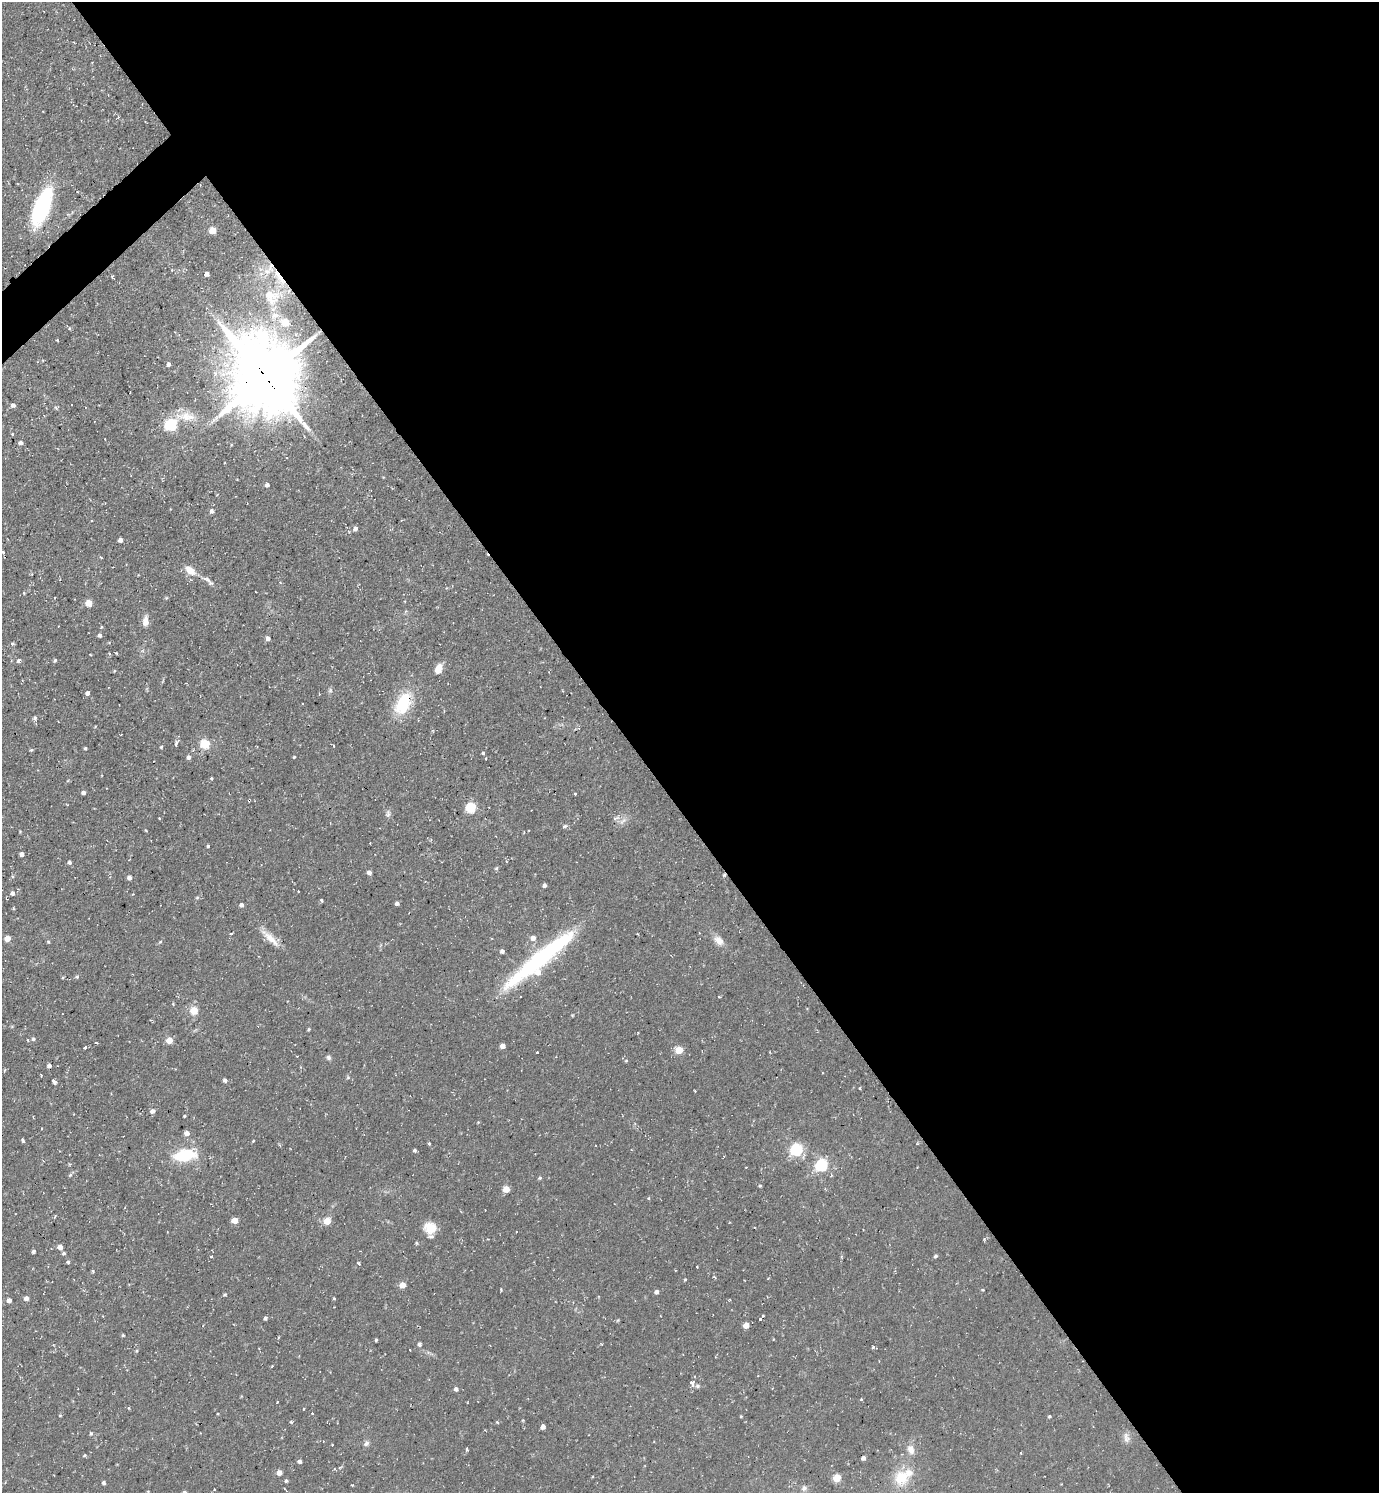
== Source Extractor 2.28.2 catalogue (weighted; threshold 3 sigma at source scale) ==
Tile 8 of 4 x 4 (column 4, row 2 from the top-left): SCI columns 4286-5662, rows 2981-4471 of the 5960 x 5963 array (HDU 1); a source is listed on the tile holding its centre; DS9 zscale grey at full resolution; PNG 1381 x 1495 px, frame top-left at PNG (2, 2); no overlay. Shown black and unused: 55% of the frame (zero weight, under 2 of 3 exposures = <1% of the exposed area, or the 3 px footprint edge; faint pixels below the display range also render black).
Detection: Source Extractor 2.28.2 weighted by HDU 2 'WHT'; one run over the whole footprint, this tile lists its part. Background 0.0712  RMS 0.0071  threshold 0.0321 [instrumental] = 3 sigma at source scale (4.5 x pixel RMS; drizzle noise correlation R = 1.50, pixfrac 1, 0.05/0.05 arcsec/px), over >= 5 px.
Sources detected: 201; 5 cosmic-ray / hot-pixel residue — not listed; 5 inside a brighter listed object's ellipse — not listed separately; the other 191 listed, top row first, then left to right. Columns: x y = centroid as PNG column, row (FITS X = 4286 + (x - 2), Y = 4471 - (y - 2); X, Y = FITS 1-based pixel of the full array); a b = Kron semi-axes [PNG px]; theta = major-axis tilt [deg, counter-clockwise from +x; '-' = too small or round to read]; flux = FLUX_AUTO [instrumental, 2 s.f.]
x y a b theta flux
41 207 32 12 70 91
213 230 5 5 - 14
267 271 9 6 -1 3.9
207 274 4 4 - 3.2
112 276 3 3 - 1.1
271 297 26 21 -50 23
286 322 7 6 - 15
69 328 5 3 - 0.68
57 340 3 2 - 0.53
168 364 4 4 - 1.7
265 377 26 22 -67 5300
13 405 4 4 - 2.9
187 417 32 13 -5 16
171 425 6 6 - 85
306 427 15 5 -37 4
12 434 3 3 - 1.8
105 439 2 2 - 0.65
20 443 5 4 - 2.5
267 485 5 5 - 2
355 529 6 5 - 2.5
120 540 4 4 - 3.3
3 552 3 3 - 1.1
101 557 4 3 - 0.64
190 570 14 8 -41 8.1
206 579 17 5 -23 3.8
280 582 3 3 - 0.91
24 593 5 3 - 0.68
55 598 3 2 - 0.98
89 603 5 4 - 14
145 621 12 7 87 5.1
101 627 4 3 - 0.6
100 635 4 4 - 1.6
268 638 6 5 - 2.5
12 643 5 4 - 1.2
55 660 4 4 - 1
18 661 5 4 - 1.7
438 669 12 7 67 7
114 671 4 3 - 0.53
330 690 6 5 - 1.3
87 693 5 5 - 2.3
403 703 21 13 64 36
35 718 7 5 -81 1.6
176 744 9 4 77 2
205 744 5 5 - 39
334 746 3 2 - 1.2
161 747 4 4 - 0.83
85 748 4 4 - 0.8
31 750 4 4 - 0.9
483 753 4 3 - 1.1
188 757 6 5 - 2
294 757 4 3 - 0.72
486 758 3 2 - 0.69
211 778 3 3 - 1.2
83 793 4 4 - 2.4
575 794 3 3 - 0.94
471 808 6 5 - 51
159 818 3 3 - 0.77
616 818 12 4 15 2.2
623 821 14 6 41 3.4
565 826 6 5 - 1.5
146 830 3 2 - 1.2
524 832 4 3 - 0.59
370 843 3 2 - 0.49
208 846 4 3 - 0.94
22 854 4 4 - 3.1
506 861 4 3 - 0.83
69 862 5 4 - 1.5
496 868 5 4 - 1
369 872 4 4 - 3
724 875 4 4 - 0.85
129 877 5 5 - 2.5
544 885 4 3 - 2.4
298 891 3 2 - 0.5
12 893 6 6 - 1.9
197 897 5 3 - 0.86
321 900 3 3 - 4.8
397 903 4 4 - 2.1
241 905 5 5 - 1.8
231 934 3 2 - 1
7 938 5 4 - 7.6
270 938 32 8 -44 9.6
533 938 5 5 - 4.2
719 940 15 9 -38 5.8
48 942 5 3 - 0.7
160 942 6 3 18 0.83
502 951 4 4 - 2.3
541 958 95 14 39 110
63 977 4 3 - 0.63
77 977 5 4 - 1
719 997 4 3 - 0.57
194 1010 5 5 - 18
309 1029 4 4 - 0.79
33 1039 5 4 - 1.3
27 1040 3 3 - 0.89
169 1040 5 4 - 12
97 1042 6 2 -22 0.66
503 1046 4 4 - 4.2
85 1047 3 3 - 1.7
679 1050 5 5 - 18
537 1052 3 2 - 0.71
328 1057 6 6 - 1.7
626 1061 5 3 - 0.71
49 1066 4 4 - 2.5
41 1075 3 2 - 0.71
348 1077 5 4 - 0.83
225 1080 4 4 - 2
54 1081 5 3 - 4.8
860 1088 4 2 - 0.63
695 1091 3 2 - 0.53
152 1111 5 5 - 2.7
184 1116 3 3 - 0.75
478 1122 4 3 - 0.53
42 1129 3 2 - 0.65
187 1133 5 5 - 4
23 1140 4 3 - 1.4
253 1141 3 3 - 0.86
429 1143 4 3 - 0.8
415 1150 4 3 - 1.3
796 1150 6 5 - 96
185 1155 26 13 7 29
822 1165 6 5 - 93
70 1175 6 4 18 1.1
540 1178 5 4 - 0.97
760 1186 4 3 - 0.85
506 1189 5 5 - 10
648 1198 4 3 - 0.89
485 1210 2 2 - 0.43
235 1220 5 4 - 12
327 1221 5 5 - 15
430 1228 14 12 -13 10
516 1232 3 2 - 0.85
416 1243 4 4 - 0.78
60 1247 5 4 - 5
33 1251 5 3 - 1.3
64 1253 5 4 - 1.1
211 1256 3 3 - 2.3
936 1256 4 4 - 1.3
68 1262 4 4 - 1.1
359 1263 4 3 - 0.96
697 1266 2 2 - 0.57
92 1271 3 3 - 1.4
685 1279 4 4 - 0.72
768 1279 3 3 - 0.64
402 1285 5 4 - 8.7
501 1289 4 3 - 0.73
983 1290 4 3 - 0.56
656 1292 6 4 40 2.1
26 1298 5 5 - 2.5
334 1298 4 3 - 0.68
9 1300 4 4 - 3.2
730 1300 3 3 - 0.71
763 1315 3 2 - 0.8
265 1318 4 3 - 1.8
760 1319 3 3 - 1.3
746 1325 5 4 - 9.3
123 1335 4 4 - 0.79
376 1340 3 3 - 0.93
419 1344 6 4 -89 1.5
873 1347 4 3 - 1.5
137 1351 5 3 - 0.72
272 1366 3 2 - 0.75
692 1384 5 3 - 18
456 1389 4 4 - 2.6
861 1399 3 3 - 1.1
277 1402 3 2 - 0.55
128 1408 4 3 - 0.76
303 1409 3 2 - 0.55
312 1413 3 3 - 0.63
60 1415 4 3 - 0.62
741 1416 3 3 - 0.64
1049 1416 4 4 - 0.93
523 1420 5 3 - 0.58
291 1422 5 3 - 0.78
543 1427 4 4 - 3.5
91 1433 5 4 - 1.1
1126 1438 15 7 -82 3.7
366 1443 7 6 - 2.3
332 1445 2 2 - 0.62
467 1449 5 3 - 1.1
911 1450 12 8 -77 5.5
1021 1453 2 2 - 0.67
84 1455 4 3 - 0.87
863 1458 4 4 - 2.7
299 1461 4 4 - 1.9
279 1472 5 4 - 5.1
837 1478 5 5 - 20
902 1478 21 19 29 18
286 1481 4 4 - 1.2
104 1483 4 4 - 1.3
804 1488 8 6 53 2
286 1490 4 2 - 1.2
Overlapping masked pixels (flux is a lower limit): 2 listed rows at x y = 265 377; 724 875
Isophote crosses this tile's border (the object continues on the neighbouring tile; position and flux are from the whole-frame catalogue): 1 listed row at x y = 3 552
Unlisted compact peaks at least as high as the median listed source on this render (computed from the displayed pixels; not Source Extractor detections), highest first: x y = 211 511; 225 1295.